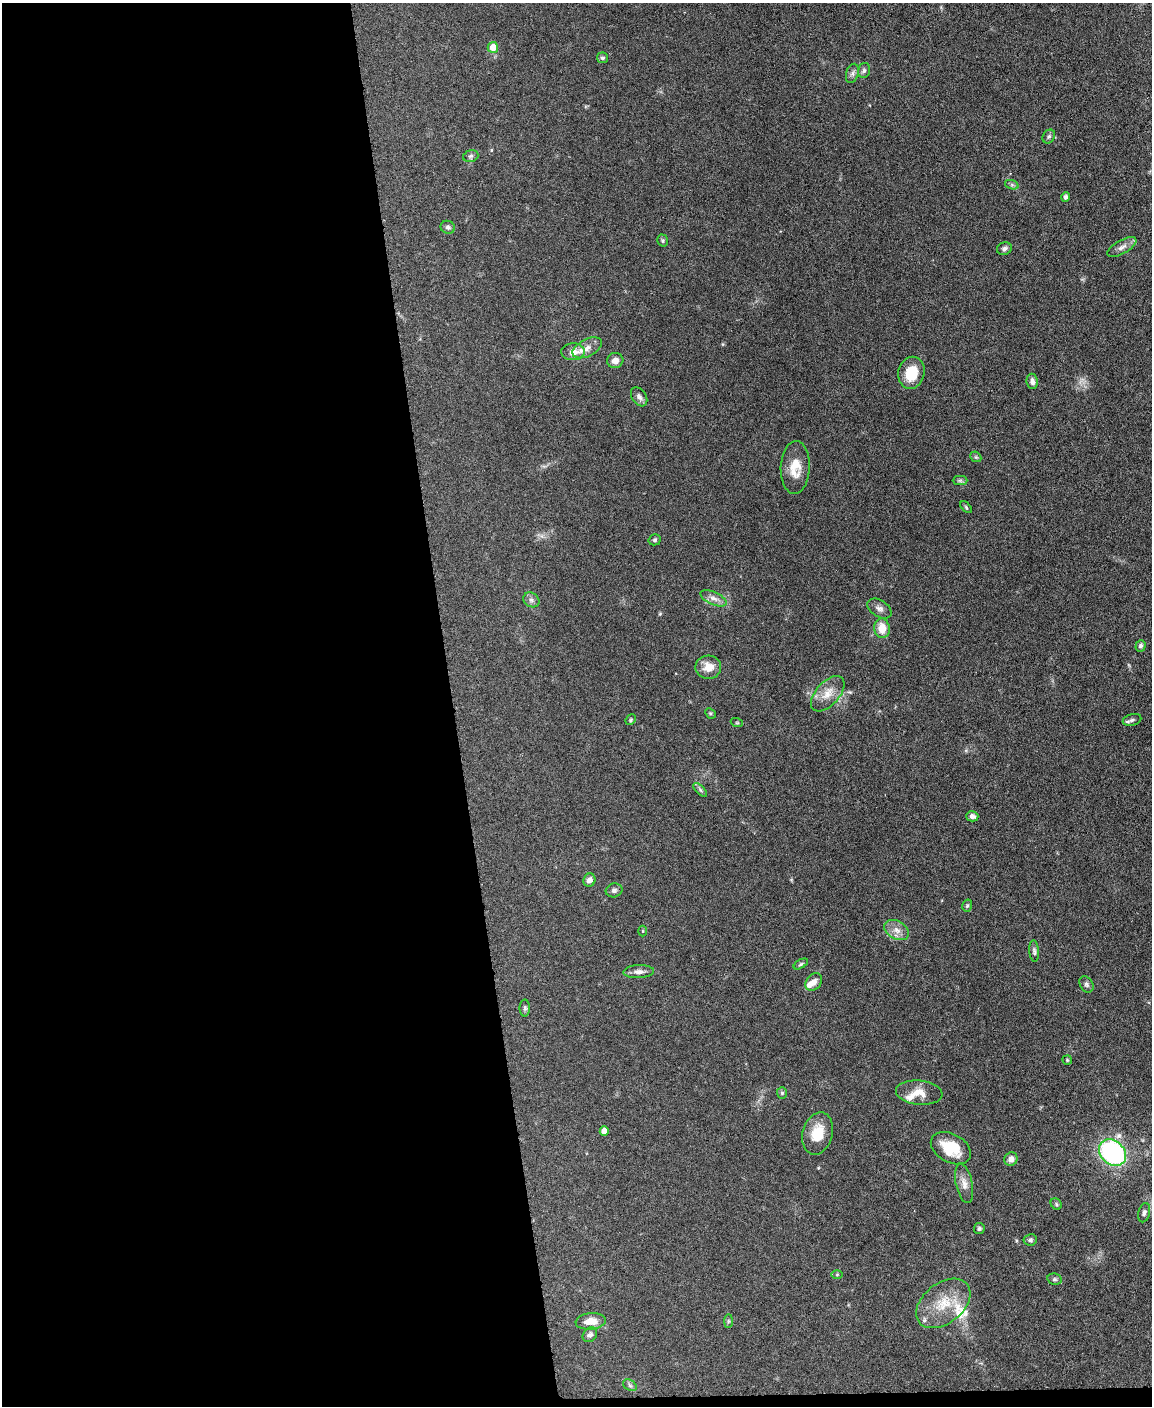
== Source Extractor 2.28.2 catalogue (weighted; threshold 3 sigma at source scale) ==
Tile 9 of 4 x 3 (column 1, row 3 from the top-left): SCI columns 4-1153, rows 241-1644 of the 4605 x 4580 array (HDU 1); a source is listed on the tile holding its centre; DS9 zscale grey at full resolution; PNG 1154 x 1408 px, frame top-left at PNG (2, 3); each listed source drawn as its Kron ellipse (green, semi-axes under 4 px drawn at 4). Shown black and unused: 40% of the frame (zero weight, under 3 of 6 exposures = <1% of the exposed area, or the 3 px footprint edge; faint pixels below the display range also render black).
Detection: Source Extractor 2.28.2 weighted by HDU 2 'WHT'; one run over the whole footprint, this tile lists its part. Background 0.0896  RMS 0.0041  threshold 0.017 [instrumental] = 3 sigma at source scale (4.09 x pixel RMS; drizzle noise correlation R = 1.36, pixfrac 0.8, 0.05/0.05 arcsec/px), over >= 5 px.
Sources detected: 71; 4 inside a brighter listed object's ellipse — not listed separately; the other 67 listed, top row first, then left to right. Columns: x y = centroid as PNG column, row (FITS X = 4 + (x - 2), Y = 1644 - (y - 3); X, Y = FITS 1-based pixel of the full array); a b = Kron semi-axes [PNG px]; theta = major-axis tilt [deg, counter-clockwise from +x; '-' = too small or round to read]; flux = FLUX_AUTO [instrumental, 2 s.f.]
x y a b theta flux
493 47 5 5 - 5.3
602 58 5 5 - 0.75
864 70 8 6 75 0.94
852 73 10 6 74 1.2
1049 136 7 6 - 0.9
471 156 8 5 17 0.85
1012 185 7 4 -19 0.74
1066 197 4 4 - 0.83
448 227 7 6 - 0.96
663 240 6 5 - 0.57
1122 247 16 6 29 2.2
1004 249 7 6 - 1.1
587 348 16 8 27 3
573 352 12 8 4 3.4
615 361 8 7 - 2.4
911 373 16 13 77 9.8
1032 381 8 5 -82 1.6
639 397 10 7 -57 1.6
976 457 6 4 -44 0.57
795 468 26 14 88 7.1
960 481 7 4 0 0.74
966 507 7 4 -47 0.54
655 540 6 5 - 0.7
713 598 14 6 -24 2.1
531 600 8 7 - 1.3
879 608 13 8 -33 1.9
882 628 10 8 -82 5.5
1141 646 6 5 - 0.85
708 667 13 11 -6 4.7
828 694 21 11 48 5.2
710 713 6 4 -44 0.56
631 720 6 4 48 0.53
1132 720 9 5 15 1.1
737 723 6 4 -18 0.41
700 790 9 3 -46 0.72
972 816 6 5 - 1.4
589 880 7 6 - 1.9
614 890 8 7 - 1.1
967 906 6 5 - 0.59
897 930 13 9 -30 2.9
643 931 5 3 - 0.38
1034 951 11 5 -86 0.88
801 964 8 4 31 0.62
639 972 15 6 3 1.9
814 982 10 7 51 2.1
1086 984 9 6 -58 1.1
525 1008 8 5 90 0.94
1067 1060 5 4 - 0.46
782 1093 6 5 - 0.69
919 1093 23 12 -6 5.3
604 1131 5 4 - 3.1
818 1133 21 15 75 8.3
951 1148 21 14 -29 11
1113 1153 15 11 -43 60
1011 1159 7 6 - 2
964 1183 20 8 -78 2.8
1056 1204 6 5 - 0.6
1144 1213 10 6 77 1
979 1229 5 5 - 0.69
1030 1240 6 5 - 0.86
837 1275 6 4 1 0.43
1054 1279 7 5 -12 0.76
943 1303 31 20 38 13
591 1321 15 8 5 4.2
728 1321 7 4 90 0.65
590 1335 8 6 44 1.1
630 1385 7 5 -32 0.78